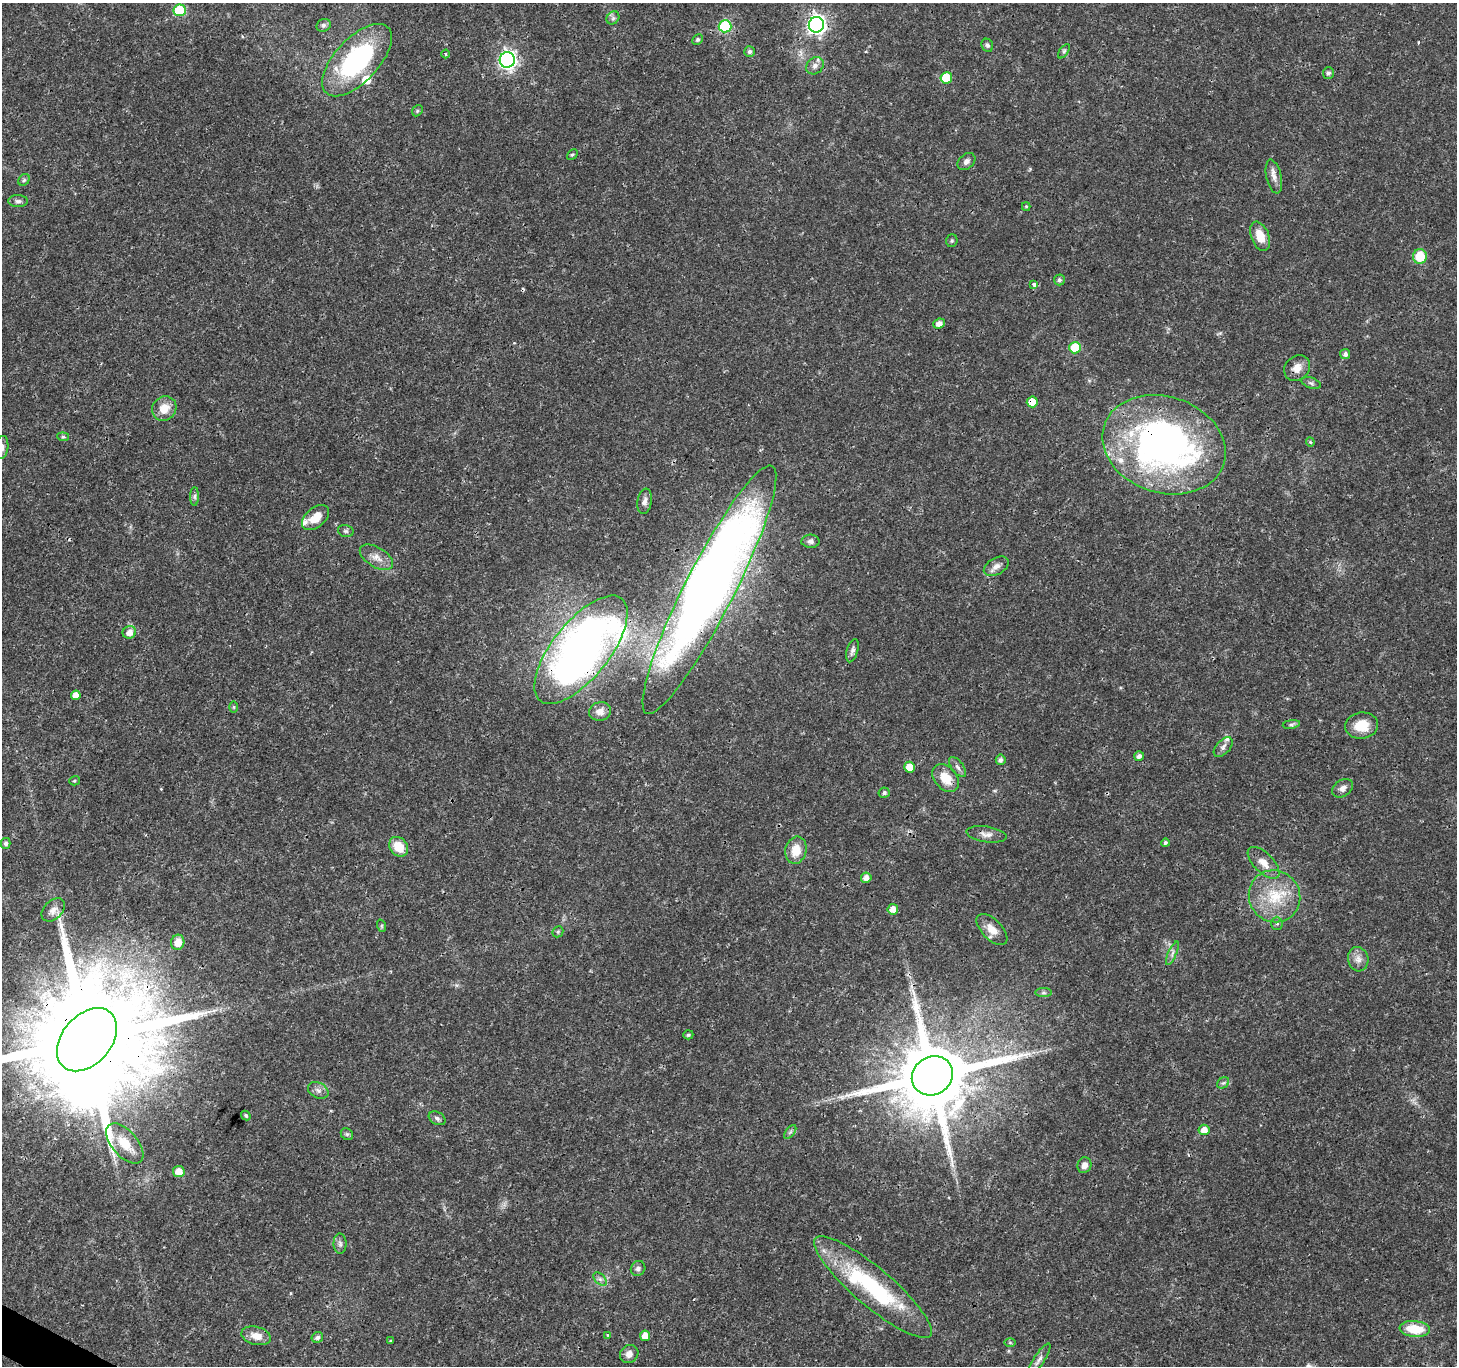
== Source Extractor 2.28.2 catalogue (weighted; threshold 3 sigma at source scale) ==
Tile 7 of 4 x 4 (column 3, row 2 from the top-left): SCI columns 2916-4370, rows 2925-4288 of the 5835 x 5916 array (HDU 1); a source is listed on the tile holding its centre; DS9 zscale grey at full resolution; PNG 1459 x 1368 px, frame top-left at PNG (2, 3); each listed source drawn as its Kron ellipse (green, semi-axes under 4 px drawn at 4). Shown black and unused: <1% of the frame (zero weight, under 3 of 4 exposures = <1% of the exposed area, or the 3 px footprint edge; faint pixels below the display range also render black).
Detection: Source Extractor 2.28.2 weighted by HDU 2 'WHT'; one run over the whole footprint, this tile lists its part. Background 0.0187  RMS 0.0017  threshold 0.00782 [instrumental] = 3 sigma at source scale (4.5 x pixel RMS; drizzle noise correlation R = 1.50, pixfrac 1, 0.0396/0.0396 arcsec/px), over >= 5 px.
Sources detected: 118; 3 inside a brighter object's white glare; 2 cosmic-ray / hot-pixel residue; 1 long thin detection or spike segment (spike, bleed or trail) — neither listed nor drawn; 5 inside a brighter listed object's ellipse — not listed separately; the other 107 listed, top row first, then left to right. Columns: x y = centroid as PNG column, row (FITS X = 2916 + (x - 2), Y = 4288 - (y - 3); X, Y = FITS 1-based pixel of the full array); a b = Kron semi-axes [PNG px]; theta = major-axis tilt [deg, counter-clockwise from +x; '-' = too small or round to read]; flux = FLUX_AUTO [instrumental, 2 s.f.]
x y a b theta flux
180 10 6 6 - 12
613 18 7 6 - 0.42
324 25 7 6 - 0.4
816 25 8 7 - 70
725 26 6 6 - 17
698 40 5 4 - 0.37
987 45 7 5 -62 0.4
750 51 5 5 - 0.52
1064 51 8 4 54 0.34
445 54 4 3 - 0.18
357 60 45 22 47 24
507 60 7 7 - 62
815 66 9 7 43 0.85
1328 73 6 5 - 0.48
946 78 6 6 - 6.9
417 111 6 4 47 0.25
572 154 6 4 45 0.3
966 161 10 7 40 0.73
1274 177 17 7 -77 1.2
24 180 6 5 - 0.35
18 201 10 6 0 0.53
1026 207 4 4 - 0.24
1260 236 15 9 -68 2.7
952 241 6 5 - 0.3
1420 256 7 7 - 4.6
1059 280 5 5 - 0.54
1034 285 4 3 - 0.54
939 324 6 5 - 1.1
1075 348 6 5 - 7.3
1345 354 5 5 - 0.67
1297 368 14 11 43 1.7
1311 383 10 5 -18 0.43
1032 402 5 5 - 3.2
164 408 13 11 46 2.4
63 437 6 4 -7 0.25
1310 442 4 4 - 0.23
1164 445 63 48 -18 71
2 447 12 6 81 0.7
195 496 9 4 90 0.43
644 501 13 7 79 0.91
316 517 16 9 41 2.7
346 531 8 5 -15 0.38
810 541 9 6 -1 0.68
376 557 18 10 -31 1.7
996 566 13 8 29 1.1
709 590 139 24 63 180
129 632 7 6 - 1.4
581 650 65 28 51 110
852 651 12 5 73 0.6
76 695 5 4 - 1.4
234 707 6 4 -90 0.19
600 711 11 9 12 1.3
1291 724 9 4 9 0.37
1362 726 16 13 8 3.4
1223 747 12 7 47 0.75
1139 756 5 4 - 0.68
1001 760 5 5 - 0.59
909 767 5 5 - 2.8
958 767 12 6 -53 0.65
946 778 16 11 -50 3.4
74 781 5 4 - 0.24
1343 788 11 8 34 0.93
884 793 5 5 - 0.48
986 834 20 8 -8 1.2
5 843 5 5 - 0.51
1165 843 4 4 - 0.37
399 847 11 8 -49 3.7
796 850 14 10 77 2.7
1264 863 20 9 -45 2
866 878 5 5 - 1.1
1275 896 26 25 - 7.5
893 909 5 5 - 1.5
53 910 13 9 44 1.1
1277 923 6 5 - 0.36
382 926 6 4 -72 0.22
992 929 19 10 -45 2.1
558 932 6 5 - 0.26
178 942 7 6 - 1.9
1172 953 13 3 66 0.47
1358 959 12 10 -77 1.2
1043 993 8 4 0 0.38
688 1035 5 4 - 0.3
87 1040 36 24 49 6500
932 1076 21 19 34 2200
1223 1083 6 5 - 0.37
318 1090 11 7 -29 0.82
246 1115 5 4 - 0.27
437 1118 9 6 -30 0.49
1204 1130 5 5 - 1.6
790 1132 8 4 53 0.37
347 1134 6 5 - 0.34
125 1143 24 13 -49 3.5
1084 1165 8 7 - 1.1
179 1172 6 5 - 2.2
340 1244 10 6 -89 0.61
638 1268 8 7 - 0.6
600 1279 8 5 -45 0.5
873 1287 75 19 -40 20
1415 1329 15 8 -5 4.6
608 1335 4 4 - 0.17
256 1336 15 9 -14 2
645 1336 5 5 - 1.9
317 1337 6 5 - 0.61
390 1341 4 4 - 0.18
1010 1343 6 4 0 0.23
629 1354 9 8 - 1.1
1039 1360 19 5 57 0.82
Overlapping masked pixels (flux is a lower limit): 8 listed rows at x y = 1297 368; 1032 402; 1164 445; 709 590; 581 650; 87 1040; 932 1076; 873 1287
Isophote crosses this tile's border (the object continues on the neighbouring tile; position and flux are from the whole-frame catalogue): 2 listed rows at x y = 2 447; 87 1040